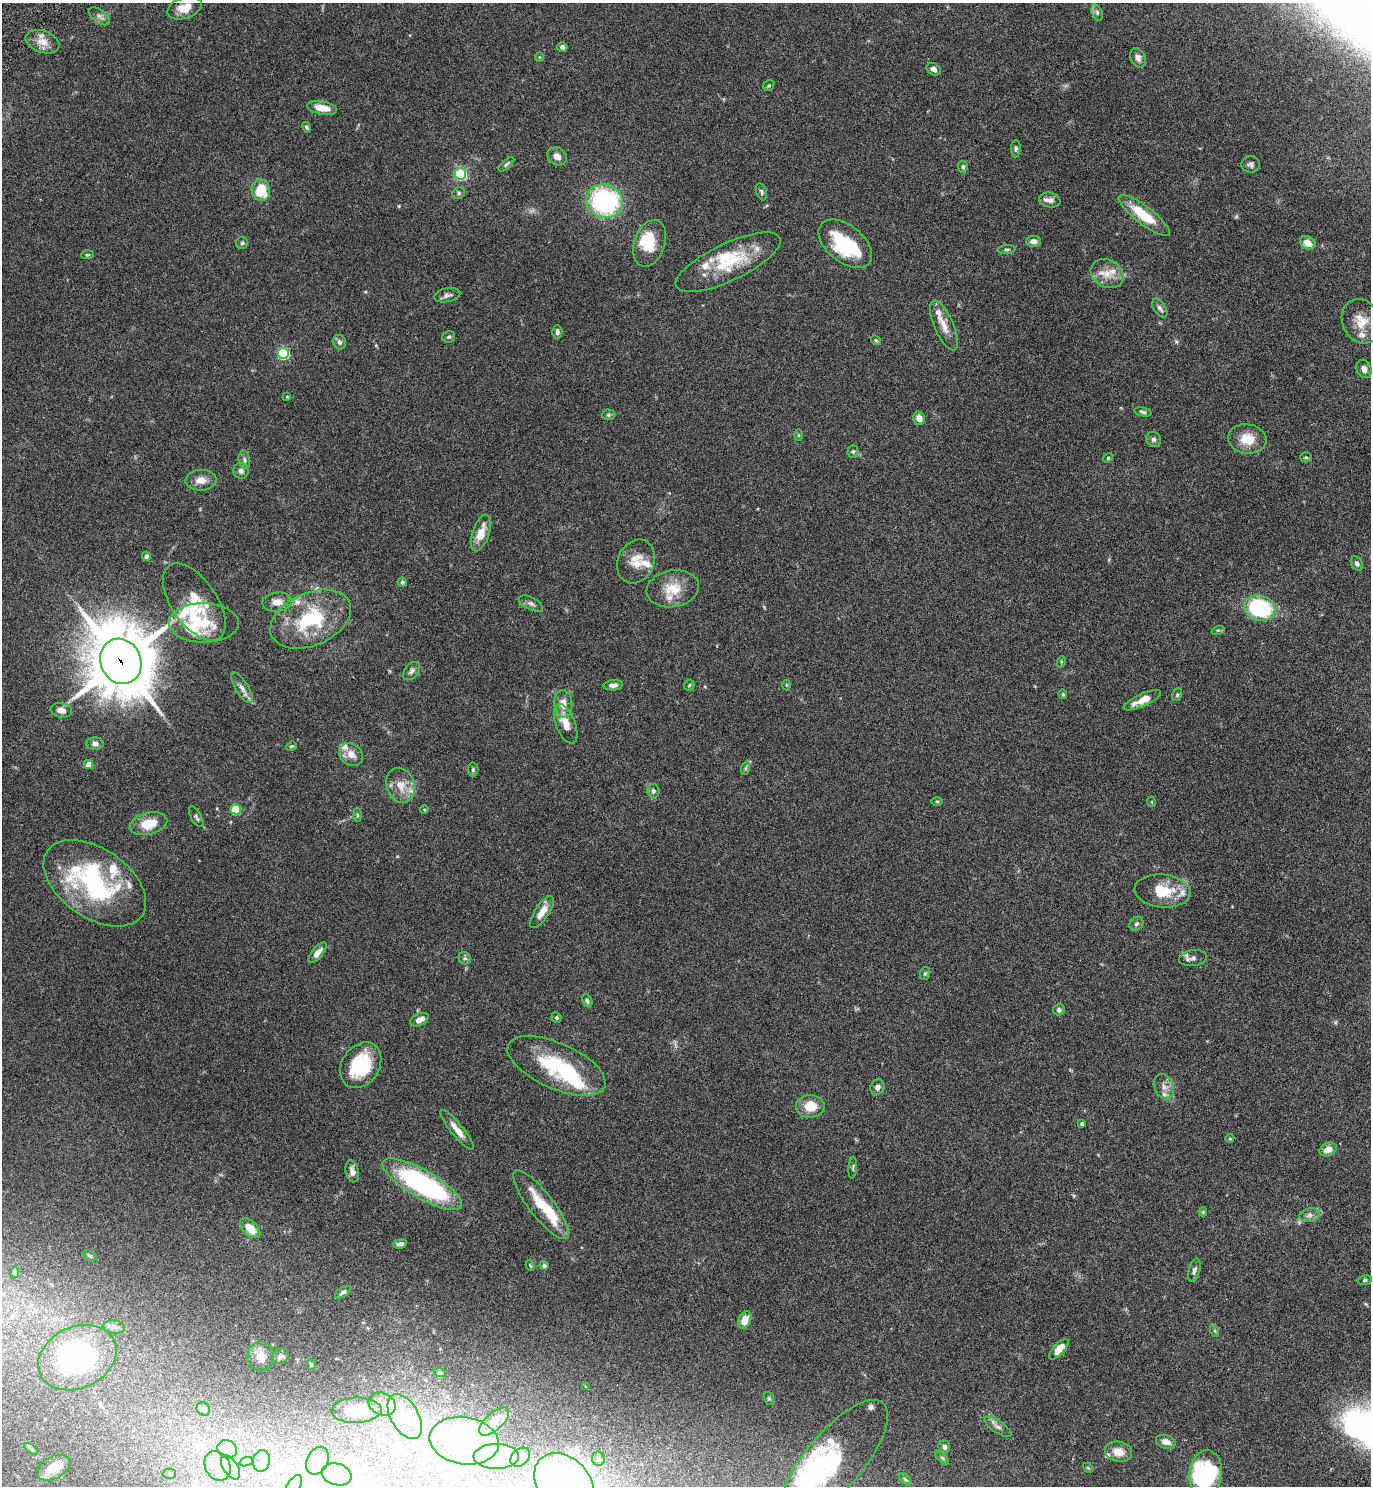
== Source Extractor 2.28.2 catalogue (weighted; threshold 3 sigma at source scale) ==
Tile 6 of 4 x 4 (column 2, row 2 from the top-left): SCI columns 1568-2936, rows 3019-4502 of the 6011 x 6034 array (HDU 1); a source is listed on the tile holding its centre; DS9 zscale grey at full resolution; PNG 1373 x 1488 px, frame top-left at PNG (2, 3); each listed source drawn as its Kron ellipse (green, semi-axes under 4 px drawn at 4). Shown black and unused: <1% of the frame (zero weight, under 4 of 7 exposures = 3% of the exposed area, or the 3 px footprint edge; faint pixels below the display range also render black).
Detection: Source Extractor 2.28.2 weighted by HDU 2 'WHT'; one run over the whole footprint, this tile lists its part. Background 0.0574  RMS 0.0042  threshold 0.0173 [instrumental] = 3 sigma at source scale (4.09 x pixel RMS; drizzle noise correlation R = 1.36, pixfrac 0.8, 0.05/0.05 arcsec/px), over >= 5 px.
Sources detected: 216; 1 too faint to see at this stretch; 15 inside a brighter object's white glare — neither listed nor drawn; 27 inside a brighter listed object's ellipse — not listed separately; the other 173 listed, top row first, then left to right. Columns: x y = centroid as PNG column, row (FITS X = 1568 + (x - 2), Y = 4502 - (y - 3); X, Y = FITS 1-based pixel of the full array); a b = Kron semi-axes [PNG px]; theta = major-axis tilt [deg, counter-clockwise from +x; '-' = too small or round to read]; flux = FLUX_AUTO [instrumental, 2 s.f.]
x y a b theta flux
184 8 18 10 18 5
1097 13 8 5 -65 0.97
99 16 12 6 -38 1.5
43 42 17 11 -20 4.2
562 47 5 4 - 1.3
539 57 5 3 - 0.3
1138 58 10 7 -65 1.8
934 69 7 6 - 1.4
769 86 6 5 - 0.64
322 108 15 6 -10 5.4
306 127 6 4 -58 0.68
1016 149 8 4 89 0.87
557 156 10 8 -36 2.3
506 164 10 4 42 0.8
1251 164 9 8 - 1.2
963 167 6 5 - 0.87
460 174 6 5 - 57
261 190 11 9 -78 10
761 192 9 5 -70 0.77
459 193 7 5 35 0.7
1050 200 11 7 -11 2.2
604 201 18 16 -21 63
1144 215 31 9 -37 13
1033 241 7 5 2 2.1
242 243 6 6 - 0.74
650 243 24 15 70 9.9
1308 243 8 6 -32 4.4
845 244 31 18 -39 27
1007 249 9 3 4 0.65
87 255 6 4 4 0.52
728 262 57 18 25 21
1107 274 17 13 -30 5.5
447 295 13 7 12 1.6
1160 308 10 6 -56 1.3
1361 321 23 18 -68 8.1
944 326 27 9 -66 4.6
557 332 6 5 - 1.1
449 337 6 5 - 0.82
876 340 5 4 - 0.5
339 342 7 6 - 1.4
283 353 5 5 - 40
1364 369 9 7 -62 2
287 397 4 3 - 0.32
1143 412 9 4 -12 0.74
608 415 7 5 -1 0.7
919 418 7 5 -76 2.7
798 435 6 4 -90 0.44
1154 439 8 7 - 1
1247 439 19 14 -6 7.5
853 451 6 5 - 0.72
1306 457 5 5 - 0.55
1108 458 5 4 - 0.46
244 460 9 5 -81 1.1
241 471 8 7 - 1.3
201 480 15 10 2 3.5
481 533 19 8 71 5.9
146 556 4 4 - 1.3
636 561 23 18 66 6.9
1357 564 8 5 -60 1.2
402 582 5 4 - 0.66
673 589 26 18 10 9.5
194 602 44 22 -55 15
277 602 15 9 5 3.7
531 604 13 6 -26 1.4
1260 608 16 12 -19 36
311 619 42 26 24 30
204 623 35 19 -1 15
1218 630 7 4 17 0.55
121 661 23 20 -65 2700
1061 662 6 3 73 0.46
412 671 10 7 49 1.3
613 685 10 5 5 1.6
689 685 6 4 46 0.53
786 685 5 3 - 0.38
242 688 17 6 -58 2.3
1063 694 5 4 - 0.49
1177 695 6 5 - 0.61
1142 700 20 6 24 4.6
563 704 14 9 -83 4.6
61 710 11 7 -10 2.8
566 724 21 9 -69 5.6
95 744 9 6 -2 1.5
291 746 6 4 19 0.49
351 754 13 10 -39 3.5
89 764 4 4 - 4.8
746 768 7 4 71 0.69
473 769 7 5 89 0.82
401 785 18 13 -71 6
653 791 7 6 - 1.1
937 801 5 3 - 0.37
1152 802 5 3 - 0.3
235 809 5 5 - 14
424 810 4 3 - 0.35
357 815 7 4 -88 0.63
196 817 11 5 -60 0.98
148 824 19 10 14 8.1
95 883 57 34 -34 58
1163 891 28 16 -6 12
542 912 18 7 56 3.9
1136 924 7 6 - 0.92
317 953 12 5 50 2.7
465 958 7 6 - 0.82
1193 958 14 8 8 1.8
925 973 6 5 - 0.64
587 1001 7 4 -64 0.94
1059 1010 6 5 - 0.97
556 1018 5 5 - 0.81
419 1020 10 6 25 3.2
361 1065 24 18 57 22
556 1066 52 23 -24 31
877 1087 8 7 - 1.6
1164 1087 13 9 -66 2.7
810 1106 14 11 0 7.8
1082 1124 4 4 - 1.1
457 1130 25 6 -51 4.1
1230 1139 4 3 - 0.3
1328 1149 9 6 25 3
853 1168 11 3 85 0.62
352 1171 11 6 -77 2
422 1184 45 14 -30 71
541 1205 42 12 -52 14
1203 1212 4 4 - 0.49
1309 1215 10 6 12 1.7
250 1228 12 7 -44 5
400 1244 7 4 5 1.3
90 1256 7 5 -30 0.77
530 1265 5 3 - 0.4
544 1265 4 4 - 1.2
1194 1270 12 5 75 1.4
15 1273 5 3 - 0.43
1365 1280 7 5 9 0.68
343 1292 9 4 33 0.96
745 1320 9 6 67 4.5
114 1327 11 7 -7 1.6
1215 1331 6 4 -71 0.55
1059 1349 13 5 47 4.8
261 1356 14 13 - 4.1
280 1356 9 7 38 1.3
77 1358 41 30 25 64
311 1365 5 4 - 0.44
440 1373 6 4 -19 0.59
586 1387 4 2 - 0.63
769 1398 7 5 -70 0.61
382 1404 14 11 -25 4.6
203 1409 7 6 - 1.3
357 1410 25 13 2 11
405 1417 25 14 -60 14
494 1421 19 8 42 5
998 1427 15 6 -34 1.7
464 1441 35 23 -9 92
1166 1442 10 6 -18 2.8
944 1447 6 6 - 1.4
31 1449 8 4 -37 0.68
227 1449 10 9 - 3.1
1118 1452 13 10 -13 4.5
496 1456 23 12 1 13
520 1457 11 8 42 3.3
942 1458 8 3 -45 0.58
598 1459 7 6 - 1
261 1461 11 8 78 2.6
317 1461 14 10 65 3.8
834 1461 76 29 50 36
246 1462 7 4 19 0.8
217 1466 15 12 -61 6.8
230 1467 14 7 -56 3.6
53 1468 18 11 26 6
1088 1468 6 3 -45 0.38
1206 1473 23 16 83 34
169 1474 7 5 0 0.73
337 1474 15 10 -15 3.9
905 1479 7 4 -45 0.74
564 1483 34 25 -46 300
294 1486 12 6 58 2.9
Overlapping masked pixels (flux is a lower limit): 1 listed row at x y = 121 661
Isophote crosses this tile's border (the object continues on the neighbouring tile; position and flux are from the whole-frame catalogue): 4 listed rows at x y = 834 1461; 1206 1473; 564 1483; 294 1486